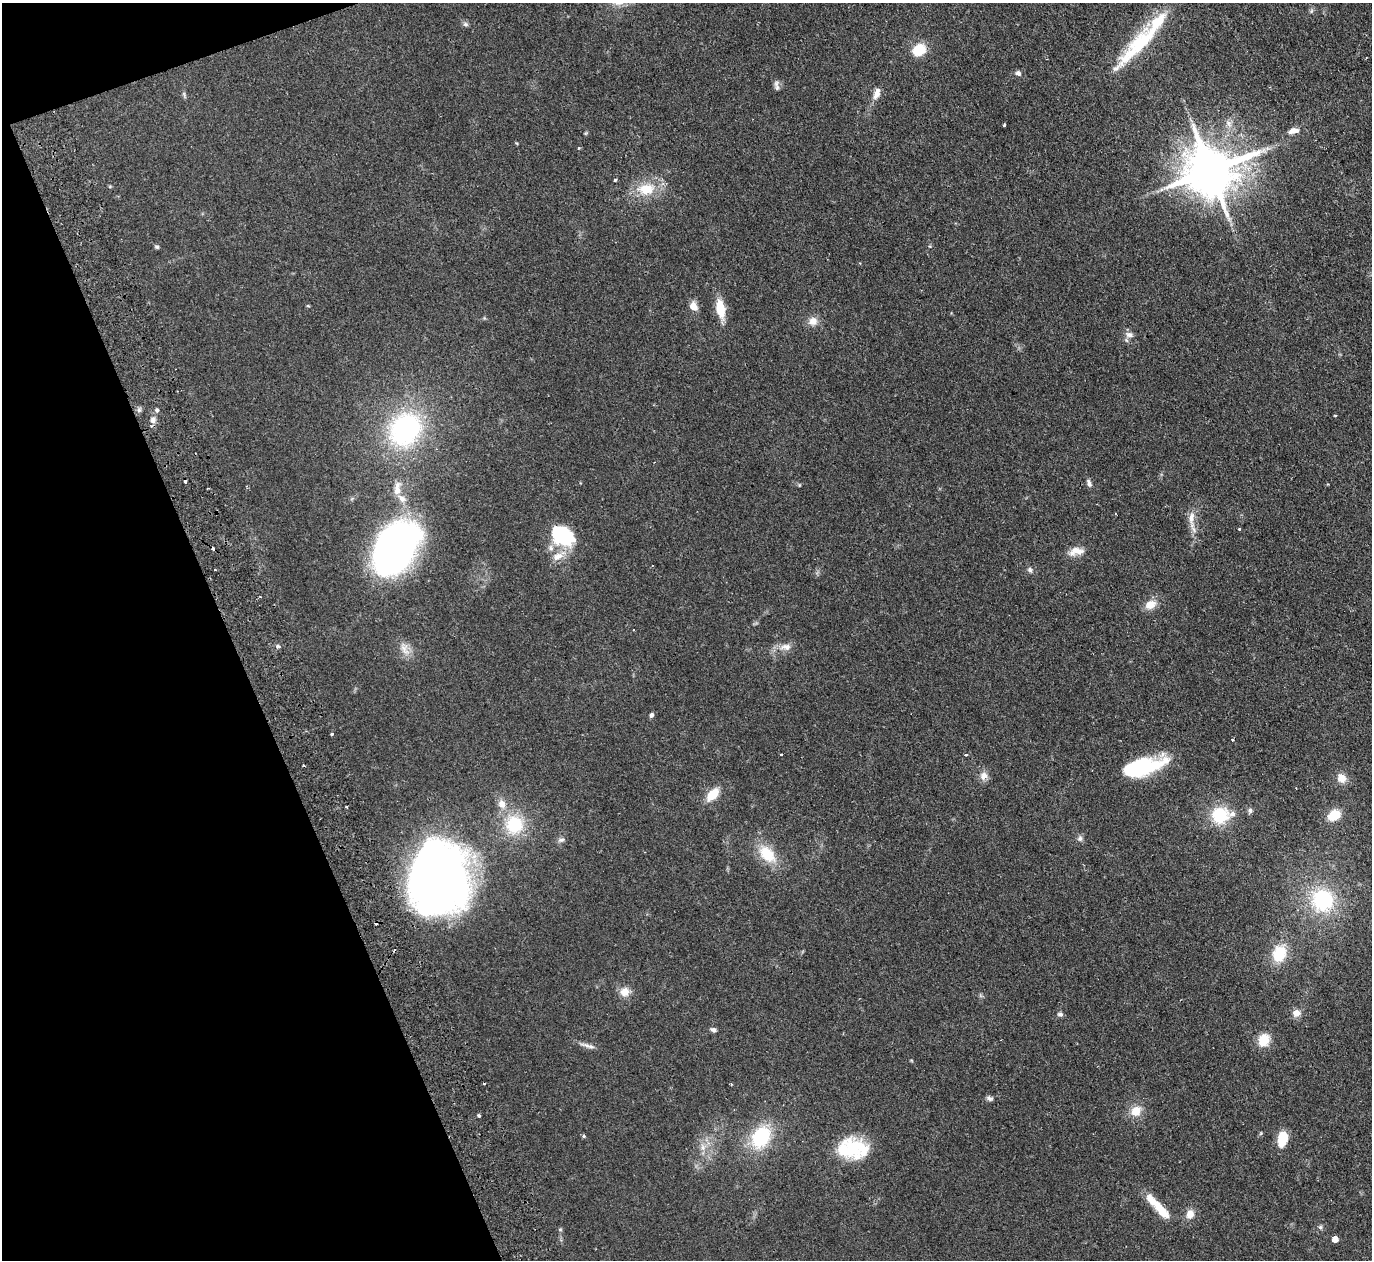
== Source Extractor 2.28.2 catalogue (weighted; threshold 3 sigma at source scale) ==
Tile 5 of 4 x 4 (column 1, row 2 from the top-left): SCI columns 55-1424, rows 2820-4077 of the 5589 x 5512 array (HDU 1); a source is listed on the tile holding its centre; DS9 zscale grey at full resolution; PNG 1374 x 1262 px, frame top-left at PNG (2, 3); no overlay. Shown black and unused: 18% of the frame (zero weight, under 2 of 3 exposures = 3% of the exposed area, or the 3 px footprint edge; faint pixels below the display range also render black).
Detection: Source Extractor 2.28.2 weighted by HDU 2 'WHT'; one run over the whole footprint, this tile lists its part. Background 0.108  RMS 0.01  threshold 0.0448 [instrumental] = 3 sigma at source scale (4.5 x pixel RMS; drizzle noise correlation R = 1.50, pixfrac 1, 0.05/0.05 arcsec/px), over >= 5 px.
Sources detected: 95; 5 inside a brighter object's white glare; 6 cosmic-ray / hot-pixel residue — not listed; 5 inside a brighter listed object's ellipse — not listed separately; the other 79 listed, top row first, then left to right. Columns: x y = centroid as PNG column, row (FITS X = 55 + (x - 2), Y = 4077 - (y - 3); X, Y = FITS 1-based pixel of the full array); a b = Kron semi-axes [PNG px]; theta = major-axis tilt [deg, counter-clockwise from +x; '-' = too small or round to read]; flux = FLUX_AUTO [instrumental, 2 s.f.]
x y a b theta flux
1311 11 6 5 - 1.6
465 24 8 5 -27 2.1
1142 42 82 18 44 67
919 50 16 12 31 21
1018 73 8 7 - 3.2
777 86 15 5 -81 3.5
877 93 16 8 71 7
184 94 7 4 -72 1.6
1004 125 3 3 - 1.3
1292 131 11 7 32 5.3
578 148 4 3 - 0.86
1267 149 7 4 19 2.5
1211 170 14 13 - 5300
615 180 3 3 - 2.1
646 189 23 16 13 27
157 247 6 5 - 1.5
308 306 5 3 - 0.89
694 306 12 8 -62 7.4
720 309 17 8 -80 25
813 321 12 11 - 7.8
1129 335 12 8 -16 4.9
139 410 6 6 - 2.2
157 410 6 4 -23 1.7
1335 415 3 3 - 1
153 420 9 8 - 4.6
405 429 35 29 57 160
1089 483 11 5 -67 2.9
397 489 21 9 84 8.8
1191 518 28 8 -88 11
1239 529 3 3 - 0.83
565 537 24 20 38 44
396 548 56 35 56 360
1076 551 20 9 6 10
215 570 2 2 - 0.96
1030 570 7 6 - 2.4
1150 605 14 10 29 10
278 646 5 5 - 1.6
786 647 16 9 2 8
405 649 18 11 -60 9.6
652 715 5 4 - 2.6
332 734 3 3 - 2.3
781 754 3 2 - 0.73
966 755 4 3 - 0.92
1144 767 44 19 17 63
984 776 11 10 - 6.2
1342 778 12 10 -53 9.3
712 794 14 9 47 18
502 804 12 9 -67 7.7
346 807 3 2 - 1.2
1250 811 7 6 - 2.2
1220 815 18 16 5 40
1334 815 13 9 28 20
514 825 21 20 - 44
1080 838 9 7 83 2.8
561 840 10 5 15 2.5
767 854 21 13 -47 30
441 878 63 49 82 770
1322 900 29 27 -50 72
1279 954 18 13 67 31
625 992 11 10 - 9.8
1296 1013 10 9 - 7.1
1060 1014 7 5 -15 2.3
713 1030 7 6 - 2.7
1264 1040 13 10 63 19
587 1045 20 5 -18 4.8
484 1083 3 3 - 3.7
990 1098 8 6 -21 2.6
1136 1111 13 11 45 13
479 1115 4 3 - 1.3
584 1136 5 4 - 1.3
761 1137 23 17 57 61
1282 1139 15 9 79 22
703 1147 10 7 -85 5.9
853 1149 35 23 -5 52
1159 1208 36 8 -47 27
1190 1214 11 9 72 8.1
1320 1227 6 5 - 1.7
560 1229 6 4 0 1.2
1335 1239 5 5 - 11
Isophote crosses this tile's border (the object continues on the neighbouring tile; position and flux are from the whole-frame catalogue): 1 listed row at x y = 1142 42